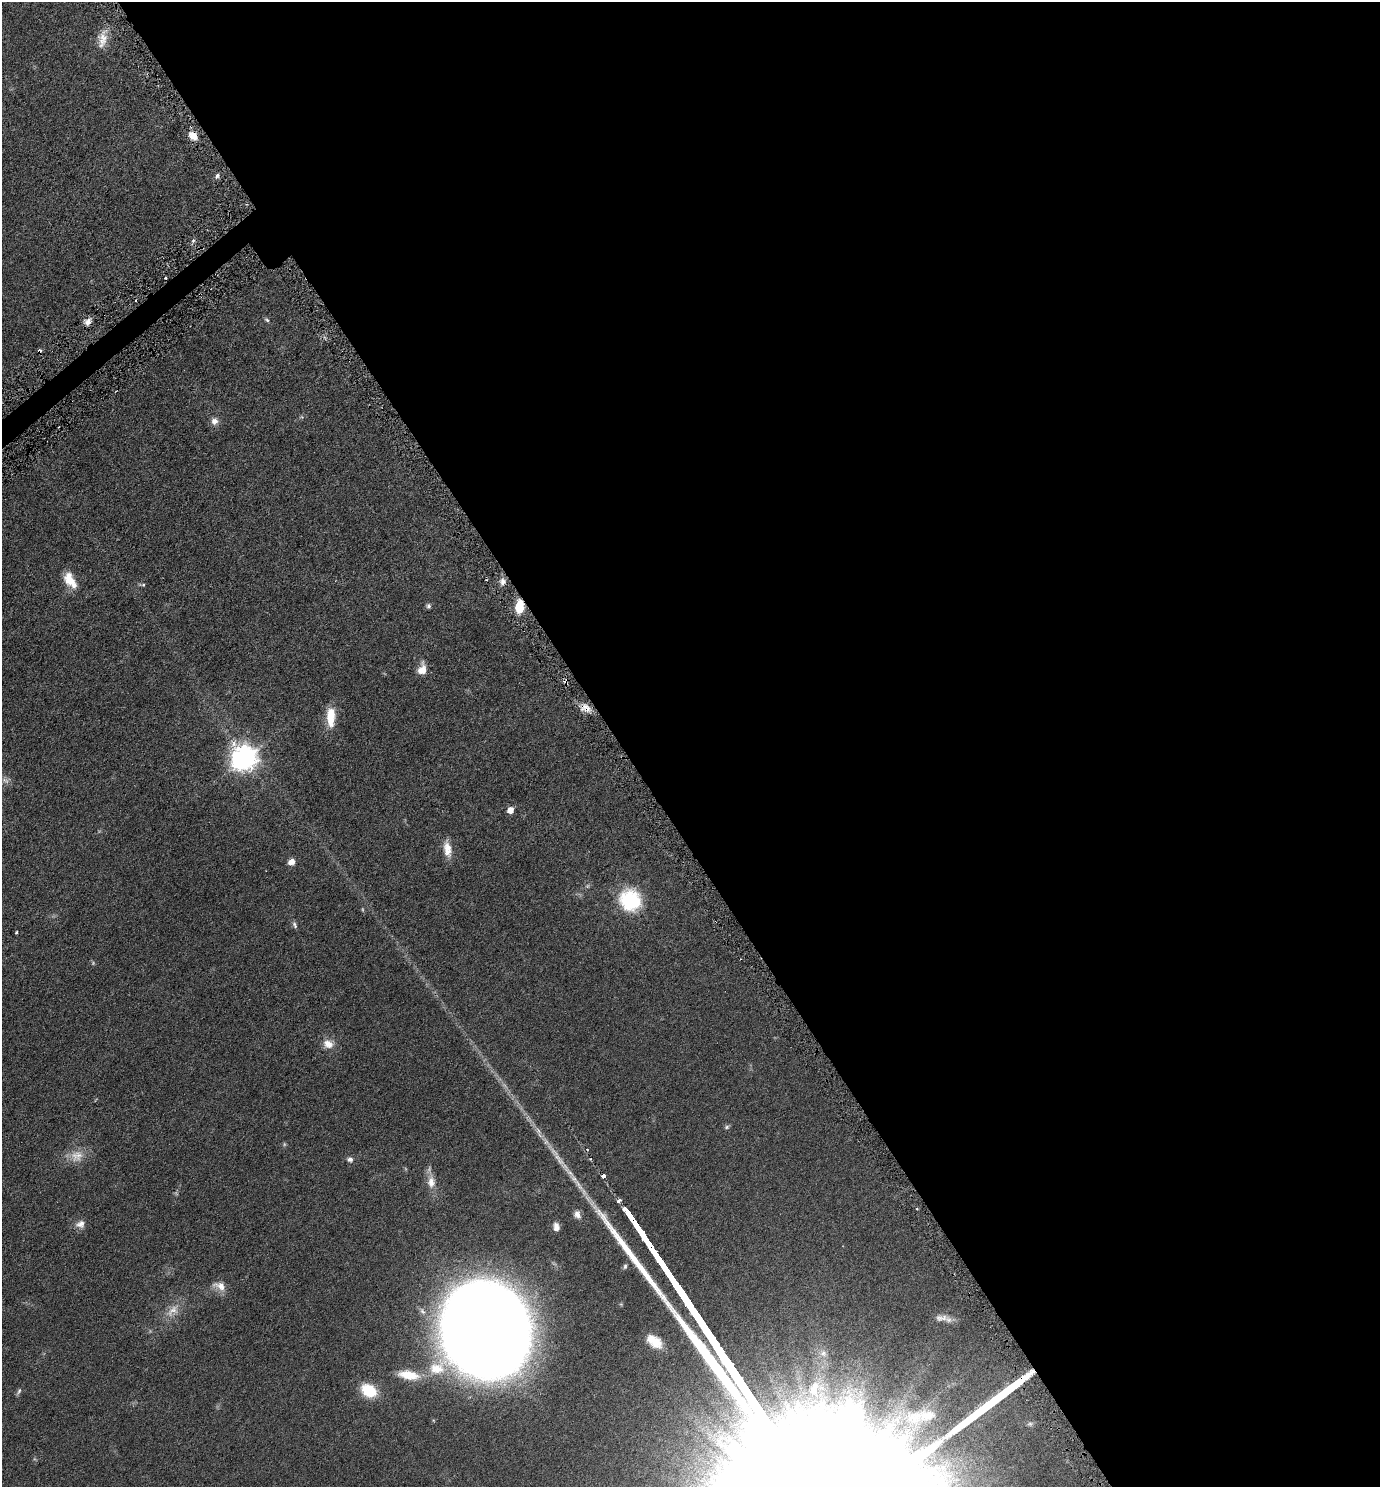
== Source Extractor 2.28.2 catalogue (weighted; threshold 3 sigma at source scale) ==
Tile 8 of 4 x 4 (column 4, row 2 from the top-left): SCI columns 4288-5665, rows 2986-4470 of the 5961 x 5968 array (HDU 1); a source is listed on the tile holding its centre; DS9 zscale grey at full resolution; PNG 1382 x 1489 px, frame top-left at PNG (2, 2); no overlay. Shown black and unused: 56% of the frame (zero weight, under 3 of 6 exposures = <1% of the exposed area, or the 3 px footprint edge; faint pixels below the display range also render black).
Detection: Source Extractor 2.28.2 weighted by HDU 2 'WHT'; one run over the whole footprint, this tile lists its part. Background 0.0522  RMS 0.0058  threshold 0.0237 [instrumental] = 3 sigma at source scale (4.09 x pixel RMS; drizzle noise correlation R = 1.36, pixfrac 0.8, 0.05/0.05 arcsec/px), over >= 5 px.
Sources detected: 61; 8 too faint to see at this stretch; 2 cosmic-ray / hot-pixel residue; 1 long thin detection or spike segment (spike, bleed or trail) — not listed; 2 inside a brighter listed object's ellipse — not listed separately; the other 48 listed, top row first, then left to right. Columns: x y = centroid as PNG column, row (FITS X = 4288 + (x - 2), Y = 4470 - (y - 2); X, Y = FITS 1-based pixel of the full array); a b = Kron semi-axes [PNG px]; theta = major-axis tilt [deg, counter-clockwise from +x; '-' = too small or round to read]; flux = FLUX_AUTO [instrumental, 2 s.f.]
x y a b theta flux
102 39 28 12 76 7.3
193 136 10 7 -43 5.7
217 176 7 5 72 1.3
193 241 6 4 45 0.96
166 278 3 2 - 0.53
267 320 7 5 -38 1
88 322 10 7 51 2.7
302 417 7 5 -12 0.78
214 421 9 9 - 3.1
70 580 22 12 -58 9.6
503 581 9 8 - 2.7
143 585 6 4 -26 0.74
428 606 6 5 - 1.2
520 606 11 7 86 16
422 669 14 10 76 5.5
566 682 9 5 -86 1.7
585 708 16 11 -19 5.1
331 717 24 10 90 11
244 758 9 9 - 520
510 810 5 5 - 6.1
447 849 21 9 -81 6.4
292 862 7 6 - 4
587 886 6 5 - 0.91
630 900 21 19 -50 38
295 925 10 5 -68 1.3
16 932 4 3 - 0.57
328 1044 15 11 -10 5.6
727 1127 7 5 17 0.97
76 1156 20 18 20 8.5
350 1159 8 7 - 1.8
603 1176 4 4 - 43
431 1182 19 10 90 5.7
619 1201 3 3 - 8.4
917 1209 3 3 - 0.54
577 1214 10 8 -66 2.8
80 1224 13 10 20 3.4
556 1227 9 6 -78 3.2
220 1286 18 11 -19 5.1
173 1311 23 14 41 7.9
941 1318 21 8 6 3.7
486 1330 59 52 -72 1900
656 1342 18 15 -57 8
823 1353 10 10 - 3.1
409 1375 25 10 -10 13
19 1391 11 5 65 1.2
369 1391 16 12 -30 18
915 1417 30 22 11 20
1030 1424 9 6 14 1.2
Overlapping masked pixels (flux is a lower limit): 5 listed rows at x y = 193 136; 88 322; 520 606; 566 682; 585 708